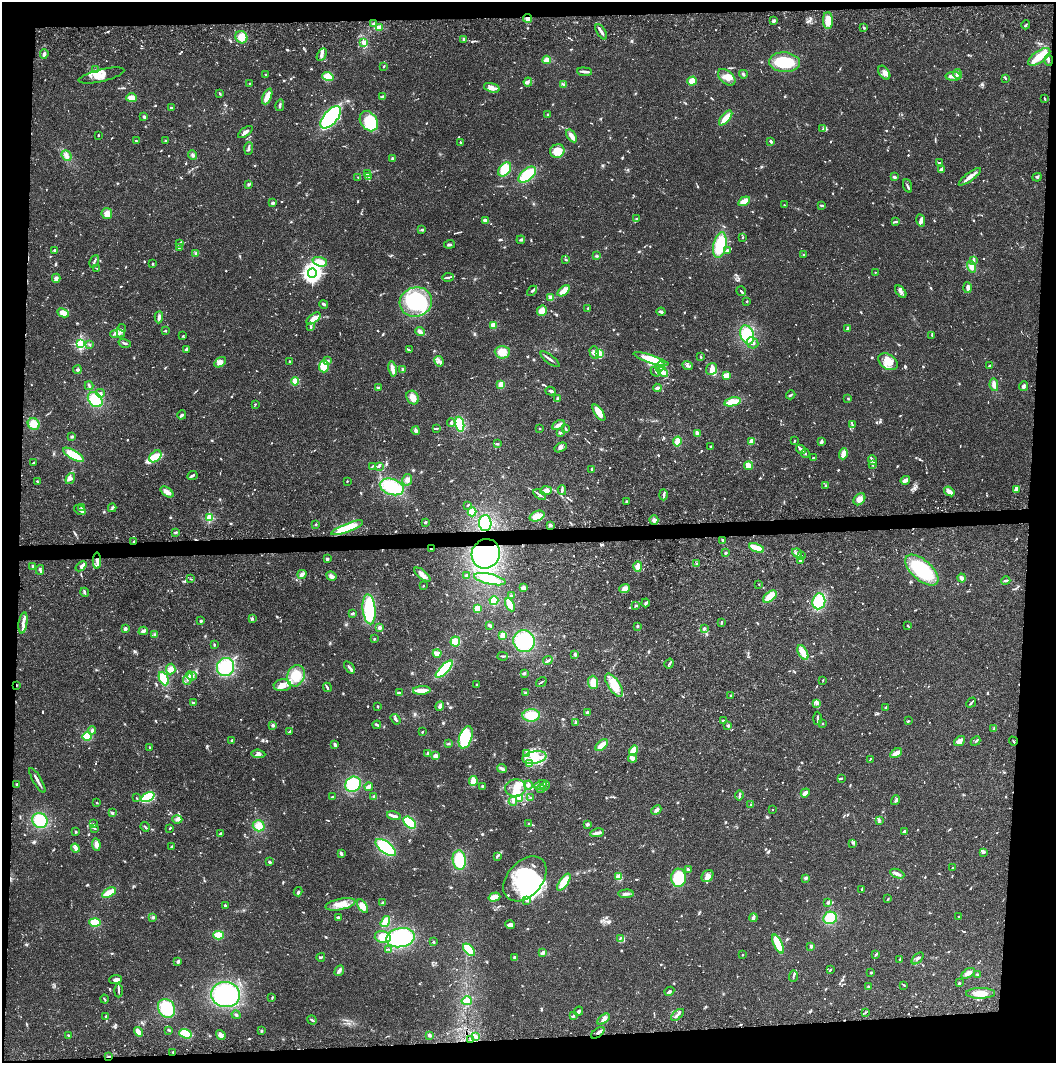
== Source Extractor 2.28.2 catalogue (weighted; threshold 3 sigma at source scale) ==
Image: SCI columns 14-4227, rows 119-4362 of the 4237 x 4419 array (HDU 1 of 3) = the unmasked area's bounding box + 8 px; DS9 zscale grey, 4 x 4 block average (1 PNG px = mean of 4 x 4 image px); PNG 1058 x 1065 px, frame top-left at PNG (2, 2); each listed source drawn as its Kron ellipse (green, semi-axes under 4 px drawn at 4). Shown black and unused: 10% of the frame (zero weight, under 3 of 4 exposures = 6% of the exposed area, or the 3 px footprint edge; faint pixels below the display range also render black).
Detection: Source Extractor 2.28.2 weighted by HDU 2 'WHT'. Background 0.0265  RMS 0.0025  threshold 0.0114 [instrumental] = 3 sigma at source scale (4.5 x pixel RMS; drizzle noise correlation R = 1.50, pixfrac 1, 0.05/0.05 arcsec/px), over >= 5 px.
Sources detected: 1279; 5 too faint to see at this stretch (4 x 4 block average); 10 inside a brighter object's white glare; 6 cosmic-ray / hot-pixel residue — neither listed nor drawn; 40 coinciding with a brighter row at this scale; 104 inside a brighter listed object's ellipse — not listed separately; of the other 1114, all 500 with FLUX_AUTO >= 1.45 (the completeness limit of this list) listed and drawn (614 fainter detections not listed), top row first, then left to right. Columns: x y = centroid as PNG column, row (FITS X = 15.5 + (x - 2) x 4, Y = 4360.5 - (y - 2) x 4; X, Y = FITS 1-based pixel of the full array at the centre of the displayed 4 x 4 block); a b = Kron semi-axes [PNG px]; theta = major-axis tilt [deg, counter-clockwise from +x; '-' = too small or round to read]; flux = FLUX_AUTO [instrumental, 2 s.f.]
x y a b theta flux
527 18 4 4 - 7.8
773 21 4 3 - 2.6
828 21 8 5 -89 18
373 24 2 2 - 1.5
1026 25 4 2 - 1.9
379 27 2 2 - 16
864 28 3 2 - 2
601 32 8 2 -58 7
241 37 6 6 - 17
464 39 3 3 - 3
364 43 2 2 - 1.8
44 54 5 3 - 5.3
322 54 7 4 61 4.8
1039 57 13 6 35 30
547 60 4 3 - 11
1049 60 5 2 - 3.3
784 62 15 10 -4 70
384 66 2 2 - 1.7
95 70 3 2 - 2.2
584 72 7 3 -5 4.7
884 73 8 5 -55 7.5
743 74 4 3 - 2.5
957 74 4 3 - 4.5
266 75 2 2 - 5
101 76 23 6 13 17
953 76 8 3 -1 7.9
328 77 5 4 - 30
727 77 10 6 -41 13
1005 78 4 2 - 2.5
692 81 4 4 - 16
528 82 4 3 - 2.7
249 83 2 2 - 2
563 84 2 2 - 2.1
492 88 8 4 -17 9.4
220 94 2 2 - 1.6
267 96 8 3 66 20
383 96 3 2 - 1.8
131 98 5 4 - 14
1045 99 3 2 - 2.3
280 105 6 2 80 2.8
172 108 3 3 - 1.8
548 114 2 2 - 11
144 117 3 2 - 2.4
331 117 13 7 49 300
726 118 9 3 50 21
369 121 11 8 -55 72
823 129 3 2 - 1.8
245 132 8 2 36 8.2
98 135 2 2 - 2.1
571 136 7 3 -56 9.1
166 140 2 2 - 3.1
136 141 2 2 - 1.5
771 141 3 2 - 3.8
460 142 2 2 - 2.1
249 149 6 2 86 2.6
557 151 7 6 - 24
193 155 5 3 - 3.5
67 156 6 4 -49 6.6
392 159 4 3 - 2.5
939 163 3 2 - 2.3
505 169 8 5 52 31
942 169 3 3 - 4.9
368 174 4 2 - 2
527 175 10 5 40 58
368 176 2 2 - 1.6
358 177 4 2 - 1.7
894 177 2 2 - 8
970 177 13 3 37 10
1037 177 4 2 - 2
249 184 4 2 - 1.6
907 186 7 2 -70 2.5
744 201 6 3 33 15
273 203 3 2 - 2.8
784 205 2 2 - 2.1
822 205 3 2 - 2.8
107 213 5 5 - 12
637 219 3 2 - 1.5
485 220 4 2 - 8.1
921 220 6 4 -80 4.9
896 222 3 2 - 1.9
422 230 3 2 - 4.5
743 237 2 2 - 1.5
521 240 4 3 - 2.2
179 243 3 2 - 2.1
450 244 5 2 - 3.3
720 245 13 6 78 70
179 247 3 2 - 1.8
55 250 4 3 - 2.4
727 251 4 2 - 5.2
196 253 3 3 - 2.1
804 255 3 2 - 1.6
597 256 4 2 - 2
566 260 3 2 - 1.5
973 260 3 2 - 3.1
94 261 6 2 65 2.7
320 262 7 4 -17 12
153 264 2 2 - 2.6
972 267 6 4 -73 9.2
97 268 2 2 - 1.5
875 272 2 2 - 3.1
312 273 5 4 - 510
448 277 6 2 10 3.7
56 278 4 3 - 5
968 288 5 2 - 6.6
532 291 6 2 44 2.7
564 291 7 3 40 18
741 291 5 2 - 2.3
901 292 7 3 -51 4.6
550 298 4 3 - 6.9
747 301 2 2 - 5.6
416 302 16 14 16 140
324 304 4 2 - 2.9
588 308 3 2 - 1.5
542 311 5 5 - 12
661 312 4 3 - 3.8
63 313 6 3 -26 14
159 317 6 3 86 5.7
314 318 8 4 36 16
493 325 3 3 - 11
311 327 3 2 - 1.7
847 328 3 2 - 2.9
121 331 7 4 77 6.2
165 331 3 2 - 2.3
420 332 5 3 - 5.9
117 334 7 4 1 6.5
747 335 10 6 -71 47
932 335 3 2 - 2
183 336 2 2 - 1.6
125 343 6 2 -16 2.8
752 343 6 5 - 7.2
80 344 2 2 - 240
90 344 4 2 - 1.8
186 349 4 2 - 6.5
409 350 3 2 - 1.7
502 352 7 6 - 19
594 352 6 4 -73 11
599 353 4 3 - 53
701 357 3 2 - 1.6
550 359 11 2 -38 4.6
651 359 18 4 -18 45
289 361 3 2 - 1.8
328 361 4 3 - 2.7
439 361 5 2 - 3.2
220 362 6 4 33 10
888 362 10 7 -34 25
989 365 3 2 - 2
324 366 6 5 - 23
687 366 5 3 - 3.9
660 367 5 2 - 4.1
392 369 7 2 -79 12
402 369 3 3 - 1.9
711 369 6 5 - 16
77 370 4 2 - 5.3
656 372 5 3 - 3.4
663 372 6 4 -46 6.9
726 375 4 2 - 28
295 381 4 4 - 8.8
501 385 4 3 - 13
994 385 6 4 -81 7.1
89 386 4 2 - 2.6
1023 386 5 3 - 3.6
378 388 3 3 - 1.9
657 388 4 3 - 3.8
551 391 5 2 - 4
100 393 4 3 - 3.4
791 395 5 2 - 2.3
413 397 7 6 - 11
557 398 3 2 - 1.6
848 398 3 2 - 1.7
95 400 8 6 -46 38
733 402 8 4 12 27
255 404 2 2 - 1.4
599 413 9 4 -57 20
182 415 4 2 - 2.6
451 422 4 3 - 2.8
34 424 6 5 - 18
460 424 7 4 -79 42
558 425 7 2 26 9.3
852 425 3 2 - 1.5
437 428 4 2 - 2.6
540 428 2 2 - 2.4
566 429 3 2 - 2.6
416 431 4 3 - 3.8
561 433 3 2 - 1.5
697 434 4 2 - 10
72 437 3 3 - 2
677 441 5 3 - 13
752 441 4 2 - 12
794 441 2 2 - 3.4
821 441 4 2 - 4.5
497 444 3 2 - 1.8
711 446 3 2 - 1.6
561 447 6 3 30 4.1
801 449 5 2 - 5.2
805 453 4 2 - 2
843 454 5 3 - 12
74 455 12 4 -31 35
155 456 7 5 42 35
813 458 2 2 - 1.7
872 460 5 2 - 3.8
34 462 4 2 - 1.9
872 464 3 2 - 1.8
372 466 3 2 - 1.6
379 466 3 2 - 1.6
749 466 4 3 - 23
592 469 2 2 - 11
192 475 5 2 - 4
70 479 6 3 55 4.5
407 480 6 5 - 7.4
905 480 5 2 - 9.3
347 481 2 2 - 2
37 482 4 2 - 2.1
826 485 3 2 - 2.1
392 487 12 8 -18 68
1017 489 4 3 - 3.2
562 490 5 2 - 5.1
546 491 6 3 4 8.4
949 491 6 3 -36 12
167 492 7 3 -37 10
539 495 7 2 -37 2.5
663 495 5 2 - 4.9
859 499 7 5 48 11
626 501 3 2 - 1.8
468 505 3 2 - 1.5
82 508 3 2 - 1.7
112 508 4 2 - 3.1
80 510 6 3 -36 5.3
472 512 4 4 - 18
537 516 8 5 21 16
209 518 2 2 - 110
654 520 4 4 - 5.7
425 522 3 2 - 2.8
485 523 8 6 -89 48
316 525 2 2 - 10
550 525 3 2 - 5
347 528 17 3 21 61
175 532 3 2 - 1.9
723 540 4 2 - 2.3
134 541 2 2 - 1.8
756 548 8 3 -22 32
431 549 3 2 - 1.5
726 553 3 2 - 2
797 553 5 3 - 6.5
486 554 15 14 - 150
801 556 2 2 - 1.6
327 559 2 2 - 3.3
97 561 8 3 89 7.4
800 561 2 2 - 6.6
696 564 3 2 - 1.5
33 566 3 3 - 2.2
81 566 6 2 40 4.5
638 566 5 4 - 8.3
40 570 5 2 - 3.2
922 570 20 10 -41 96
302 574 5 3 - 5.5
422 574 10 4 -39 11
331 576 5 3 - 6.6
466 576 3 2 - 2.5
962 578 4 3 - 4.6
191 579 2 2 - 1.7
490 579 16 5 -13 33
1006 581 5 2 - 2.6
759 584 2 2 - 2.1
423 586 2 2 - 3.1
523 588 3 3 - 7.6
625 588 5 4 - 8.3
85 592 4 2 - 2.2
511 596 2 2 - 1.7
770 596 8 4 39 21
494 600 4 4 - 22
819 601 8 6 83 61
646 603 4 3 - 4
510 605 7 3 -62 19
636 606 3 2 - 3.2
369 609 15 6 -84 78
477 609 3 3 - 18
353 613 3 2 - 2.1
252 619 4 2 - 1.5
200 621 3 2 - 2.5
23 623 11 3 82 6.2
721 623 3 2 - 2.4
490 625 4 2 - 3.9
907 625 2 2 - 2.9
638 626 3 2 - 1.5
379 628 3 3 - 3.9
704 628 3 3 - 2.6
125 629 3 3 - 5.3
143 631 4 3 - 4.3
154 634 3 3 - 1.9
503 635 3 3 - 15
374 639 3 2 - 1.6
455 641 5 5 - 18
524 641 11 10 - 95
214 645 2 2 - 2.1
437 653 4 2 - 15
803 653 8 4 -62 15
575 654 3 3 - 2.9
503 656 5 2 - 3.6
548 660 5 2 - 2.8
669 664 5 2 - 2.2
225 667 9 8 - 52
349 667 7 2 -53 6.6
171 669 5 4 - 8.5
444 669 11 3 46 78
524 673 2 2 - 13
192 676 5 3 - 3.8
296 676 11 8 70 33
164 678 7 4 -65 35
188 678 7 2 70 4.5
823 680 2 2 - 1.5
541 682 5 2 - 1.7
593 682 6 5 - 13
477 684 2 2 - 6.1
16 685 2 2 - 1.7
282 685 8 6 4 15
614 685 13 6 -56 36
327 687 5 2 - 3.7
422 690 9 3 3 19
399 692 3 3 - 1.7
525 693 3 3 - 2.3
731 696 3 2 - 2.1
193 703 2 2 - 3
817 703 4 3 - 3.2
971 703 5 2 - 2.1
378 706 2 2 - 1.9
440 706 5 3 - 5
886 707 3 2 - 2
587 713 3 2 - 2.7
531 715 9 6 4 35
817 718 6 2 89 2.8
396 719 6 3 -54 3.6
723 721 2 2 - 9.9
908 721 2 2 - 2.2
576 722 4 2 - 2.3
822 724 2 2 - 1.6
273 725 3 3 - 2.5
377 725 4 2 - 3.8
728 726 2 2 - 16
994 729 4 2 - 2
92 730 4 3 - 3.3
290 731 3 2 - 2.4
422 732 2 2 - 6.1
87 736 5 4 - 25
466 737 11 6 71 89
232 740 2 2 - 12
960 741 6 4 39 11
976 741 5 2 - 2
1013 741 5 2 - 1.7
449 744 3 2 - 1.6
335 745 4 2 - 3.1
602 745 7 3 41 20
150 747 2 2 - 2.6
633 751 5 4 - 22
428 753 3 2 - 2.1
896 753 6 3 29 11
258 754 7 4 -5 5.9
527 754 4 2 - 3.1
435 756 4 4 - 5.4
534 758 12 6 11 23
632 758 4 3 - 9
870 759 4 2 - 1.8
530 764 3 3 - 4.2
502 768 5 3 - 4.9
841 778 3 2 - 2
37 780 14 2 -60 8
473 781 5 3 - 16
16 784 3 2 - 1.6
353 784 8 7 - 58
528 785 4 3 - 3.4
541 785 6 3 24 10
483 786 3 3 - 2.8
545 786 5 3 - 3.6
369 787 4 3 - 4.8
515 788 10 8 2 18
541 789 4 3 - 3.1
805 793 5 3 - 9.3
374 796 2 2 - 2.5
739 796 5 2 - 4
148 797 7 4 26 82
332 797 2 2 - 2.4
136 798 3 2 - 1.5
519 798 4 3 - 3.1
530 798 3 2 - 1.6
896 800 5 2 - 2.8
513 801 4 2 - 2.3
97 803 2 2 - 1.5
750 805 4 3 - 1.5
656 810 5 3 - 4.7
773 810 2 2 - 2.6
112 813 2 2 - 4.9
394 816 7 2 -15 10
177 819 5 3 - 4.2
40 820 8 7 - 53
879 820 3 3 - 2.3
410 823 7 5 -43 51
94 824 4 2 - 1.4
529 824 2 2 - 3.4
587 824 3 3 - 3.1
259 826 6 5 - 16
145 827 5 2 - 1.9
94 828 3 2 - 2.2
170 828 3 2 - 1.6
76 832 3 2 - 1.7
904 832 4 2 - 2.4
597 833 7 2 9 7.1
220 834 4 3 - 2.3
852 843 3 2 - 1.7
96 845 6 4 -83 8.3
172 846 3 2 - 1.9
386 847 12 5 -37 86
75 848 4 2 - 3.2
983 852 3 3 - 4.7
341 854 3 2 - 6.8
497 856 3 2 - 1.6
459 860 9 6 -82 50
270 862 2 2 - 5.8
953 868 2 2 - 1.9
688 869 4 3 - 3.2
897 874 7 3 -22 4.7
707 876 7 5 47 9
619 877 4 3 - 11
679 878 9 7 87 60
806 878 3 3 - 2.7
525 879 26 17 48 140
564 882 10 3 55 33
862 889 4 2 - 1.6
298 892 4 2 - 2.4
109 893 7 3 31 28
626 894 7 3 3 5
494 897 6 4 17 11
888 899 3 2 - 1.5
527 901 4 3 - 2.6
383 903 3 3 - 2.2
828 903 3 3 - 1.9
341 904 15 5 12 18
226 905 3 2 - 1.6
363 906 8 4 -58 13
153 917 4 3 - 3.1
338 917 3 2 - 3.5
958 917 2 2 - 1.9
753 918 4 2 - 8
830 918 7 6 - 35
95 922 5 3 - 55
385 922 6 3 58 26
510 925 5 3 - 5.1
219 935 5 4 - 21
383 937 8 6 -14 24
400 938 14 9 10 130
620 938 3 2 - 1.5
433 942 3 3 - 1.7
778 944 10 4 -65 35
811 946 2 2 - 8.5
389 949 3 2 - 1.5
469 950 7 4 -43 11
543 953 3 2 - 10
876 954 4 2 - 3.1
743 955 2 2 - 1.5
321 957 4 2 - 2.4
515 958 4 2 - 4
918 958 7 2 44 4.4
900 959 3 2 - 1.5
177 962 3 2 - 2.2
830 970 3 2 - 1.6
339 971 5 3 - 4.5
871 973 3 3 - 1.9
968 973 7 4 32 7.9
977 974 3 2 - 2
793 976 5 2 - 2.3
116 979 6 3 8 6.3
959 983 3 2 - 2.1
904 985 3 2 - 1.5
868 987 3 2 - 1.6
118 990 7 2 88 3.1
669 991 5 3 - 3.7
981 993 14 5 1 22
225 995 14 12 -6 170
272 998 3 2 - 1.5
104 999 4 2 - 2
467 1001 5 4 - 10
166 1008 10 8 -58 60
579 1011 5 3 - 4.2
865 1012 3 2 - 2.1
236 1015 4 3 - 2.4
677 1015 8 3 42 4.9
106 1016 3 2 - 2
573 1016 4 2 - 2.8
604 1019 7 4 35 8
312 1020 5 2 - 3
169 1030 3 2 - 1.8
261 1031 3 2 - 1.6
139 1032 5 3 - 16
598 1033 8 3 37 6.2
185 1034 6 4 -18 34
221 1035 5 3 - 4.1
429 1035 3 3 - 2.7
68 1036 3 2 - 1.8
476 1036 3 2 - 2.4
471 1039 2 2 - 1.9
173 1052 2 2 - 1.6
109 1056 3 2 - 2
Overlapping masked pixels (flux is a lower limit): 6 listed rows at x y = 527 18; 134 541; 486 554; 16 685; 598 1033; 109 1056
Diffuse or blended objects may show on this block-average render without a row.